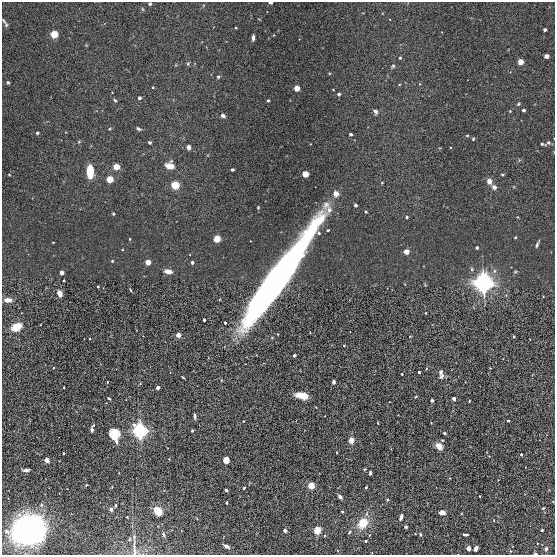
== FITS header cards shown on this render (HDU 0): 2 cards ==
NAXIS1  =                  553
NAXIS2  =                  553

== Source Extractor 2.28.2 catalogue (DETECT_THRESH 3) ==
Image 553 x 553 px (HDU 0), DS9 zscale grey, 1 PNG px = 1 image px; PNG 557 x 557 px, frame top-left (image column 1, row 553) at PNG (2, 2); no overlay
Background 0.00639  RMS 1.4e-04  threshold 4.06e-04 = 3 sigma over >= 5 px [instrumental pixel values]
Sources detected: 162; all 162 listed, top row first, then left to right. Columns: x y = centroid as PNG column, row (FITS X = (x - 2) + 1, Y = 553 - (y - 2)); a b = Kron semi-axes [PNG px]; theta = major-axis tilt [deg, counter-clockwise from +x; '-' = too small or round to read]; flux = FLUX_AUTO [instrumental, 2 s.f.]
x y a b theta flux
271 3 4 3 - 0.017
150 4 4 4 - 0.019
142 9 6 4 -87 0.012
4 21 8 4 -59 0.014
6 25 6 5 - 0.015
236 28 4 3 - 0.0067
545 30 3 3 - 0.02
54 34 4 4 - 0.53
253 38 5 3 - 0.03
546 56 4 4 - 0.029
400 58 4 3 - 0.016
521 62 4 4 - 0.21
188 63 6 4 63 0.014
393 66 7 5 34 0.017
218 77 5 4 - 0.015
8 83 4 3 - 0.014
153 87 3 3 - 0.0074
297 88 4 4 - 0.2
338 94 4 4 - 0.022
139 98 3 3 - 0.03
115 100 5 4 - 0.011
268 101 3 3 - 0.015
518 104 4 3 - 0.0097
524 110 3 3 - 0.026
510 111 3 3 - 0.0057
375 112 9 7 -67 0.032
223 116 6 5 - 0.029
138 129 6 3 -29 0.015
37 133 3 3 - 0.018
351 134 3 3 - 0.026
467 135 4 3 - 0.0077
473 139 3 3 - 0.0097
150 142 3 3 - 0.012
548 142 4 4 - 0.017
542 144 5 3 - 0.016
188 147 5 4 - 0.031
170 165 10 8 -9 0.083
116 167 4 4 - 0.27
232 170 3 3 - 0.015
90 171 10 5 -89 0.28
305 174 4 4 - 0.32
9 175 5 3 - 0.0083
502 175 4 3 - 0.0092
110 179 4 4 - 0.43
489 181 6 5 - 0.049
382 183 3 2 - 0.0071
175 185 4 4 - 0.78
494 187 4 3 - 0.06
336 193 4 4 - 0.13
356 205 3 3 - 0.024
258 207 4 3 - 0.0088
366 212 3 3 - 0.0084
113 214 3 3 - 0.009
407 217 3 3 - 0.013
328 230 3 2 - 0.0085
515 238 4 3 - 0.0074
130 239 3 3 - 0.0074
217 239 4 4 - 0.59
53 242 3 2 - 0.0067
537 244 7 3 67 0.02
477 248 3 3 - 0.029
122 250 3 2 - 0.0065
406 252 4 4 - 0.21
112 261 3 3 - 0.013
148 262 4 4 - 0.22
192 262 4 4 - 0.015
168 271 7 4 -13 0.066
62 272 3 3 - 0.078
515 272 5 3 - 0.0085
279 277 78 11 55 10
64 280 3 2 - 0.0094
483 283 6 6 - 7.9
98 287 3 2 - 0.01
130 290 5 3 - 0.009
60 293 7 5 -69 0.058
8 300 6 4 -2 0.079
426 313 4 2 - 0.0058
204 320 3 3 - 0.03
225 323 3 3 - 0.035
16 327 7 5 24 0.26
178 335 3 3 - 0.25
514 337 3 3 - 0.018
90 339 3 3 - 0.008
344 345 3 2 - 0.0065
294 355 3 3 - 0.018
53 368 3 2 - 0.0054
426 368 4 3 - 0.0098
490 368 2 2 - 0.0056
419 372 3 3 - 0.023
441 372 7 4 73 0.023
402 374 3 3 - 0.011
442 376 7 5 50 0.022
183 377 3 2 - 0.01
107 382 3 3 - 0.011
333 382 4 3 - 0.025
140 383 4 4 - 0.01
64 387 2 2 - 0.0063
158 387 3 3 - 0.12
302 395 10 5 -11 0.15
416 397 4 3 - 0.0088
109 398 4 2 - 0.01
454 399 3 3 - 0.093
432 401 4 3 - 0.017
469 401 3 2 - 0.0068
194 416 6 3 -80 0.024
243 421 2 2 - 0.0059
508 421 3 3 - 0.014
378 423 3 2 - 0.0055
93 425 5 3 - 0.012
92 430 4 3 - 0.027
140 431 6 4 -38 9.2
192 431 3 3 - 0.011
444 433 3 3 - 0.013
114 434 11 10 - 0.17
351 440 4 3 - 0.53
442 440 3 3 - 0.011
116 441 6 4 -73 0.029
439 446 8 6 -39 0.08
337 452 3 2 - 0.0081
64 453 3 3 - 0.025
521 454 3 3 - 0.017
47 460 4 3 - 0.26
226 460 5 5 - 0.12
26 470 8 4 1 0.027
370 473 4 3 - 0.021
498 480 2 2 - 0.0054
86 485 3 2 - 0.0069
311 485 4 3 - 0.91
366 487 3 2 - 0.011
244 488 3 3 - 0.014
226 490 3 3 - 0.014
480 496 2 2 - 0.0062
340 497 7 5 -50 0.025
387 500 5 4 - 0.012
227 503 3 3 - 0.012
41 505 5 4 - 0.013
115 506 4 3 - 0.0094
543 508 3 2 - 0.0084
111 509 4 4 - 0.024
158 511 9 7 -55 0.12
342 512 4 3 - 0.013
442 513 6 5 - 0.054
127 517 3 2 - 0.0075
401 517 7 4 70 0.042
363 523 13 10 49 0.23
406 527 4 3 - 0.016
29 530 20 17 9 4.8
317 530 4 3 - 1.4
542 530 3 3 - 0.011
285 531 4 3 - 0.022
349 532 7 5 53 0.019
163 534 6 4 -65 0.021
420 534 5 5 - 0.017
465 534 6 3 -6 0.021
365 541 3 3 - 0.025
226 546 7 4 -28 0.032
469 548 3 3 - 0.19
476 548 5 4 - 0.036
134 549 27 8 -86 0.094
546 549 5 4 - 0.02
510 551 5 3 - 0.0099
535 553 4 2 - 0.011
At the frame edge (FLAGS 8, measured only in part): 4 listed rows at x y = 271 3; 150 4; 134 549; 535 553